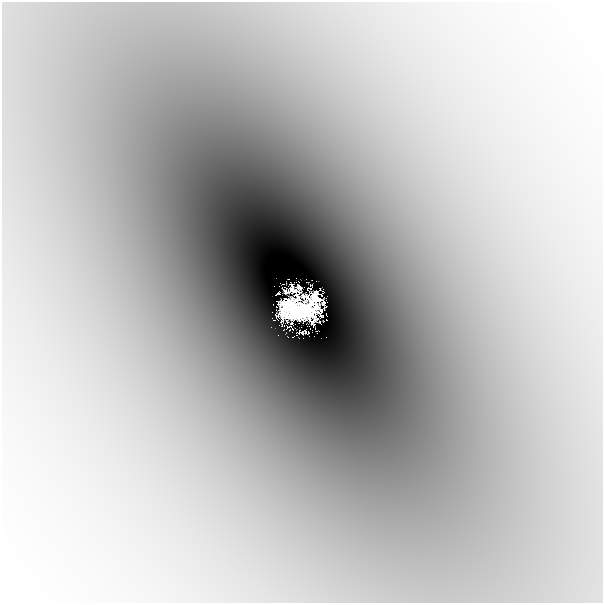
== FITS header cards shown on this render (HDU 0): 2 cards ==
NAXIS1  =                  601
NAXIS2  =                  601

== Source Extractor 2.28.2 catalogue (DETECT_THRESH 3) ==
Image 601 x 601 px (HDU 0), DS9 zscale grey, 1 PNG px = 1 image px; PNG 605 x 605 px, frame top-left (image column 1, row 601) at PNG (2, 2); no overlay
Background -0.00136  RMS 2.1e-04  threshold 6.36e-04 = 3 sigma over >= 5 px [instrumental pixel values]
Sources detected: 9; all 9 listed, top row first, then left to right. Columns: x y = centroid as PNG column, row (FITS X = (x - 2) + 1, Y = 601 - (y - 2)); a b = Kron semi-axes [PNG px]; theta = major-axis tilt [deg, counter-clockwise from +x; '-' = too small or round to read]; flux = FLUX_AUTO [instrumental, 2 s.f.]
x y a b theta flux
299 287 6 4 -48 0.12
291 290 20 9 4 0.34
278 293 5 3 - 0.031
315 298 12 12 - 1.9
298 310 36 21 -6 12
305 332 6 4 -16 0.1
299 333 7 3 52 0.023
302 333 3 2 - 0.055
293 337 4 2 - 0.0045